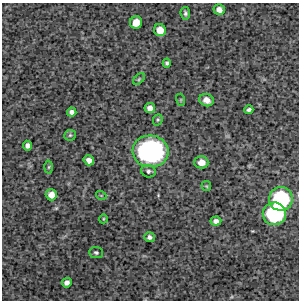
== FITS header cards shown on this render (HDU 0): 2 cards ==
NAXIS1  =                  297 /Length X axis
NAXIS2  =                  298 /Length Y axis

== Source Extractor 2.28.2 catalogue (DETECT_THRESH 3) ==
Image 297 x 298 px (HDU 0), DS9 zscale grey, 1 PNG px = 1 image px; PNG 301 x 302 px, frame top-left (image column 1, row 298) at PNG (2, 3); each listed source drawn as its Kron ellipse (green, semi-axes under 4 px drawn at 4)
Background 4160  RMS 230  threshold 679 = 3 sigma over >= 5 px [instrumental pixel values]
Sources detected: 29; all 29 listed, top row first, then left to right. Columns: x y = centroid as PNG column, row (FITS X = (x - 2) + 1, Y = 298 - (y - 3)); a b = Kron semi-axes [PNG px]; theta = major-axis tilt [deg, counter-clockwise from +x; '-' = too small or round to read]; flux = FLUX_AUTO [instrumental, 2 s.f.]
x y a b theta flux
219 10 5 5 - 8.8e+04
185 13 6 5 - 3.3e+04
136 22 6 6 - 2.0e+05
160 30 6 5 - 1.7e+05
167 63 4 4 - 3.1e+04
139 79 7 4 46 2.3e+04
181 100 6 4 -72 1.7e+04
207 100 7 6 - 9.6e+04
150 108 5 5 - 8.7e+04
249 110 4 3 - 3.5e+04
72 112 4 4 - 5.3e+04
158 120 6 4 68 2.2e+04
70 135 6 5 - 2.6e+04
28 146 5 4 - 6.8e+04
150 151 18 16 -4 2.4e+06
89 160 5 5 - 8.9e+04
201 162 7 6 - 1.2e+05
49 167 6 4 88 2.5e+04
148 171 7 6 - 3.9e+04
206 186 5 4 - 1.6e+04
51 195 6 5 - 1.1e+05
101 195 5 3 - 1.3e+04
281 199 12 11 - 1.6e+06
274 214 11 11 - 1.6e+06
103 219 4 3 - 1.2e+04
216 221 5 4 - 5.9e+04
149 237 5 5 - 4.5e+04
96 253 7 5 -5 3.1e+04
67 283 5 4 - 6.1e+04